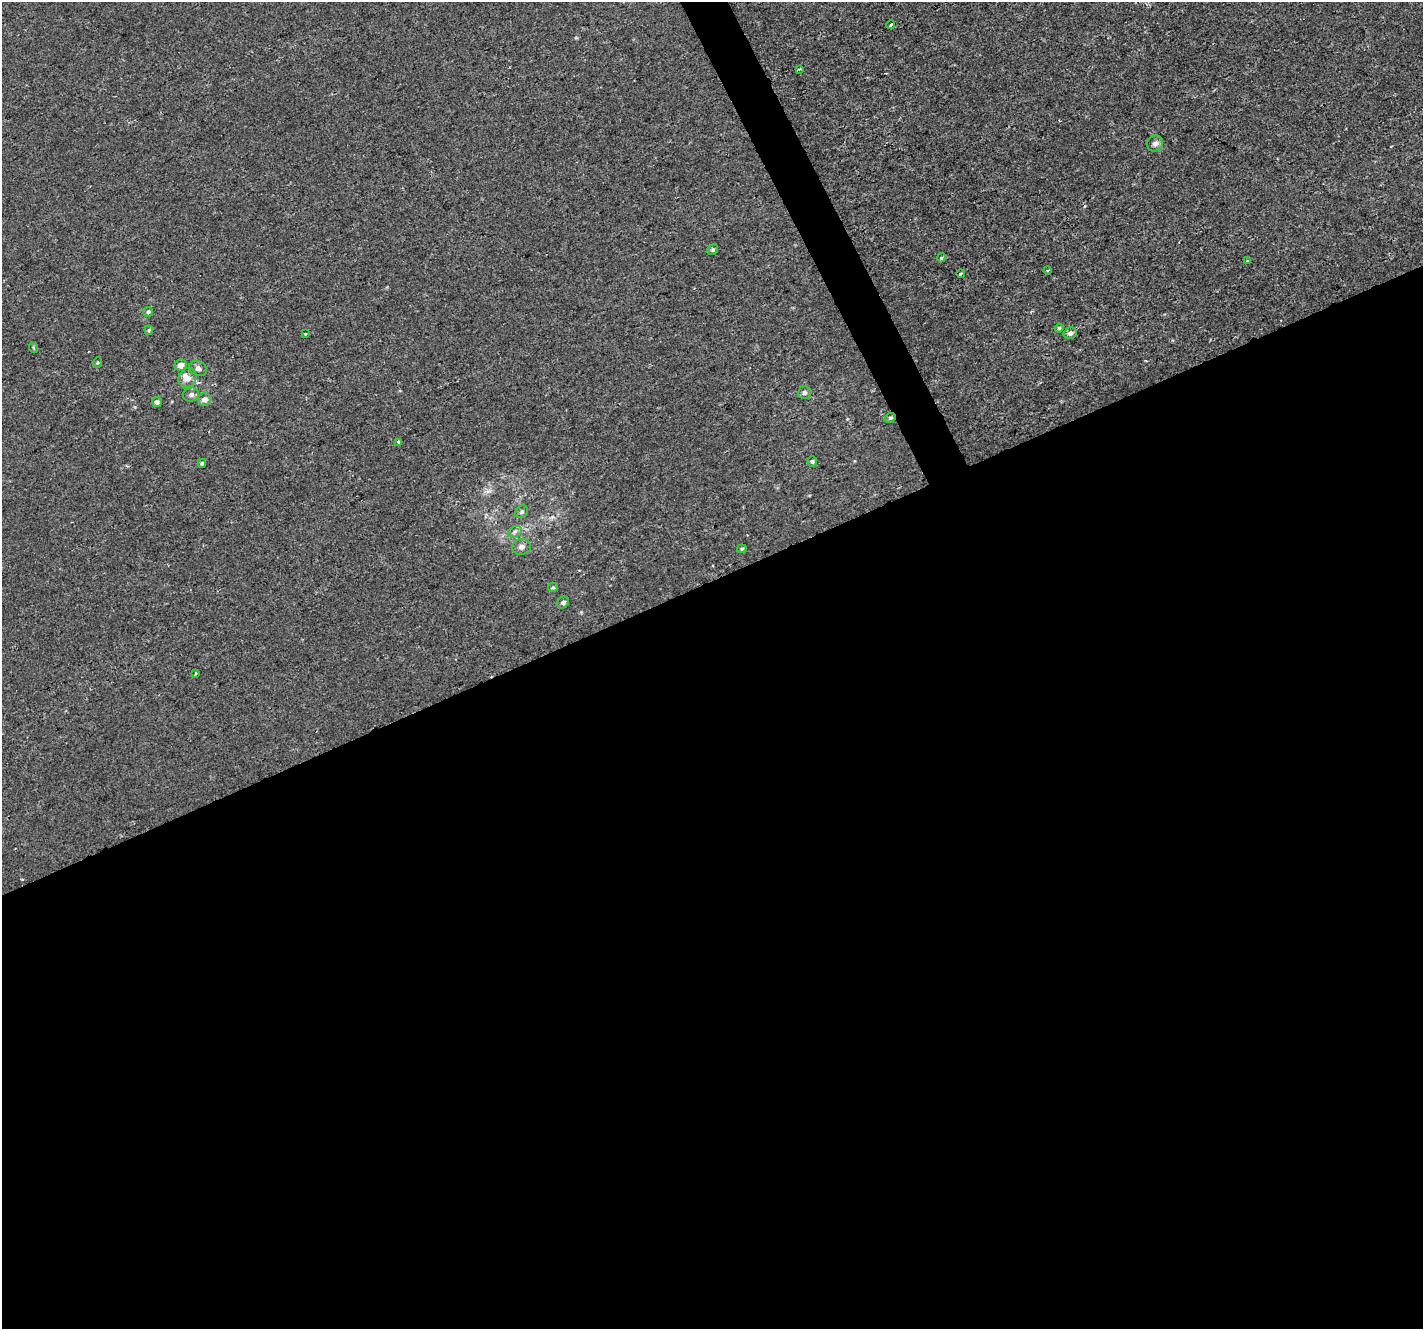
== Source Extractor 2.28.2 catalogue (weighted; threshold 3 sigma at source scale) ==
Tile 15 of 4 x 4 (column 3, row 4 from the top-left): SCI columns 2841-4261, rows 92-1418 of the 5683 x 5550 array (HDU 1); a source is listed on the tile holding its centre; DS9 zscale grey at full resolution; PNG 1425 x 1331 px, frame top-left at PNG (2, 2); each listed source drawn as its Kron ellipse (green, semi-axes under 4 px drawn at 4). Shown black and unused: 58% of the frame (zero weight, under 2 of 3 exposures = <1% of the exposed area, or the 3 px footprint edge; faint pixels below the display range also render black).
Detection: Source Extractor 2.28.2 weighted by HDU 2 'WHT'; one run over the whole footprint, this tile lists its part. Background -2.55e-04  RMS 0.0022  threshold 0.00974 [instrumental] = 3 sigma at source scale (4.5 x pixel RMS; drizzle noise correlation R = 1.50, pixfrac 1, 0.0396/0.0396 arcsec/px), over >= 5 px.
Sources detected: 35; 1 cosmic-ray / hot-pixel residue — neither listed nor drawn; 1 inside a brighter listed object's ellipse — not listed separately; the other 33 listed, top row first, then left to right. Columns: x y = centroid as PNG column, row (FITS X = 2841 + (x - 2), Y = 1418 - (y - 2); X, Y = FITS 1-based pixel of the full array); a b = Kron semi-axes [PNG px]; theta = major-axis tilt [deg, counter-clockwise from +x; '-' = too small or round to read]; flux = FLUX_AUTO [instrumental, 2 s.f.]
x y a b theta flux
891 25 4 3 - 0.61
799 69 3 2 - 0.34
1155 144 8 7 - 0.97
713 250 6 5 - 0.4
941 258 4 3 - 0.23
1248 261 4 3 - 0.34
1048 270 4 2 - 0.23
961 273 4 3 - 0.22
148 312 5 5 - 0.34
1059 328 4 4 - 0.28
149 330 5 4 - 0.27
1070 333 7 5 17 0.8
305 334 3 3 - 0.22
34 348 5 3 - 0.26
97 363 5 3 - 0.25
181 365 6 5 - 1.4
198 368 9 7 -24 0.74
188 378 10 9 - 1.5
805 393 6 6 - 0.6
191 395 8 6 16 0.87
205 399 7 6 - 1.2
157 402 5 5 - 0.59
890 418 5 4 - 0.41
399 442 4 3 - 0.5
812 461 5 5 - 0.36
202 463 4 3 - 0.31
522 512 7 5 47 0.44
515 532 7 5 31 0.6
521 547 9 8 - 1
742 549 5 4 - 0.28
553 587 5 4 - 0.29
563 602 6 5 - 0.69
195 673 3 2 - 0.19
Overlapping masked pixels (flux is a lower limit): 1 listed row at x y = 890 418